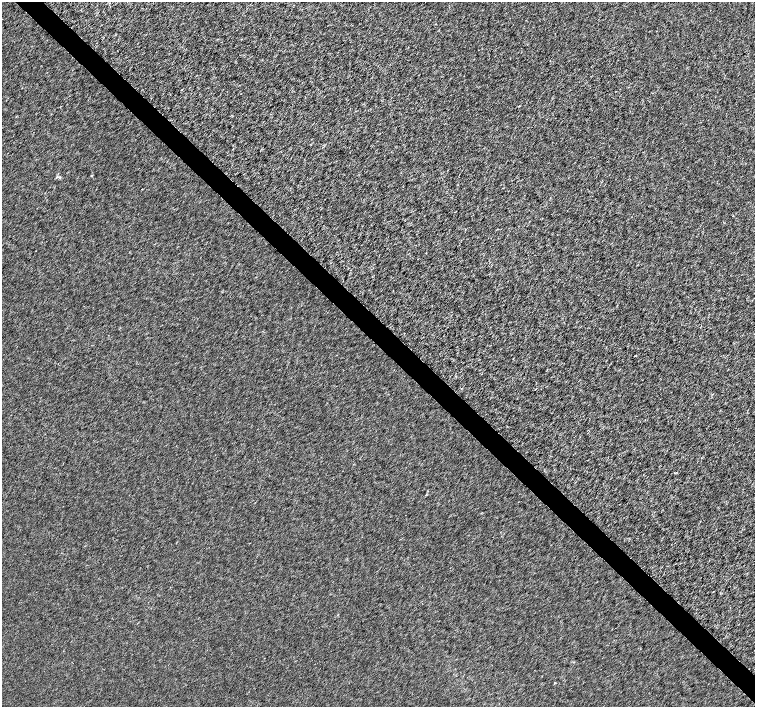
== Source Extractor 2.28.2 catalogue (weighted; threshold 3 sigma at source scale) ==
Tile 6 of 4 x 4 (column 2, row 2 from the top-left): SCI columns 1508-3012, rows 2976-4384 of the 6028 x 6015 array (HDU 1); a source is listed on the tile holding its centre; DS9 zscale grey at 2 x 2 block average (1 PNG px = mean of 2 x 2 image px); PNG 757 x 709 px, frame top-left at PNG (2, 2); no overlay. Shown black and unused: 4% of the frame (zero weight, under 3 of 6 exposures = <1% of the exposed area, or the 3 px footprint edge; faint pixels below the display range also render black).
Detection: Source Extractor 2.28.2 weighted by HDU 2 'WHT'; one run over the whole footprint, this tile lists its part. Background 1.17e-04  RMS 0.0017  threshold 0.00676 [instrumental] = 3 sigma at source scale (4.09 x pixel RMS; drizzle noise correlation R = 1.36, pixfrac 0.8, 0.0396/0.0396 arcsec/px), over >= 5 px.
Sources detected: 3; all 3 listed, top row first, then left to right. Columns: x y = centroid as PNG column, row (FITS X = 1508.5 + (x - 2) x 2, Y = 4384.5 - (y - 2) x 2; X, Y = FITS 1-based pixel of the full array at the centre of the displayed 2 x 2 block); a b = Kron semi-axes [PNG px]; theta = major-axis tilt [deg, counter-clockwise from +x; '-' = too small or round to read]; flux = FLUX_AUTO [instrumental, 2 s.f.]
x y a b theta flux
142 189 2 2 - 0.16
674 473 3 2 - 0.24
555 683 2 2 - 0.17